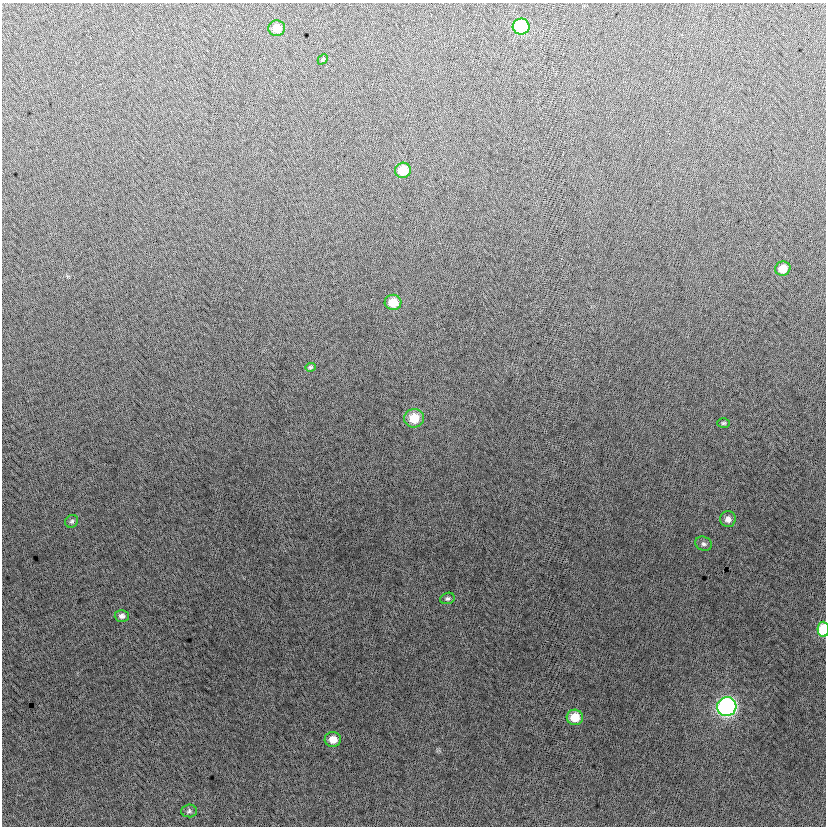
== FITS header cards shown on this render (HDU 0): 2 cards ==
NAXIS1  =                  824
NAXIS2  =                  824

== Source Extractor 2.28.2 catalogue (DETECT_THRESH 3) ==
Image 824 x 824 px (HDU 0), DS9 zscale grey, 1 PNG px = 1 image px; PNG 828 x 828 px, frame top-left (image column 1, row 824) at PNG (2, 3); each listed source drawn as its Kron ellipse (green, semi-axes under 4 px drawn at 4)
Background -5.84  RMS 12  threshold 37.5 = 3 sigma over >= 5 px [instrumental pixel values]
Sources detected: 19; all 19 listed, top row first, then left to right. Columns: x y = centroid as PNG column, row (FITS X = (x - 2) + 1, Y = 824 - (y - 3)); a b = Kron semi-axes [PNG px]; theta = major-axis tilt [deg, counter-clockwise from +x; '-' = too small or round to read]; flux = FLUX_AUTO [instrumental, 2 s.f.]
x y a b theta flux
521 26 8 8 - 53000
277 28 8 8 - 11000
323 59 6 4 46 1100
403 170 8 7 - 23000
783 268 8 7 - 11000
393 302 8 7 - 17000
310 367 5 4 - 1100
414 418 10 9 - 21000
723 423 6 5 - 1500
728 519 8 8 - 4800
72 521 7 6 - 1800
704 544 8 7 - 2500
447 598 7 5 18 1800
122 616 7 6 - 3100
823 629 7 5 -89 32000
727 707 10 9 - 240000
575 717 8 8 - 17000
333 739 8 7 - 11000
189 811 8 6 2 2100
At the frame edge (FLAGS 8, measured only in part): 1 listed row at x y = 823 629